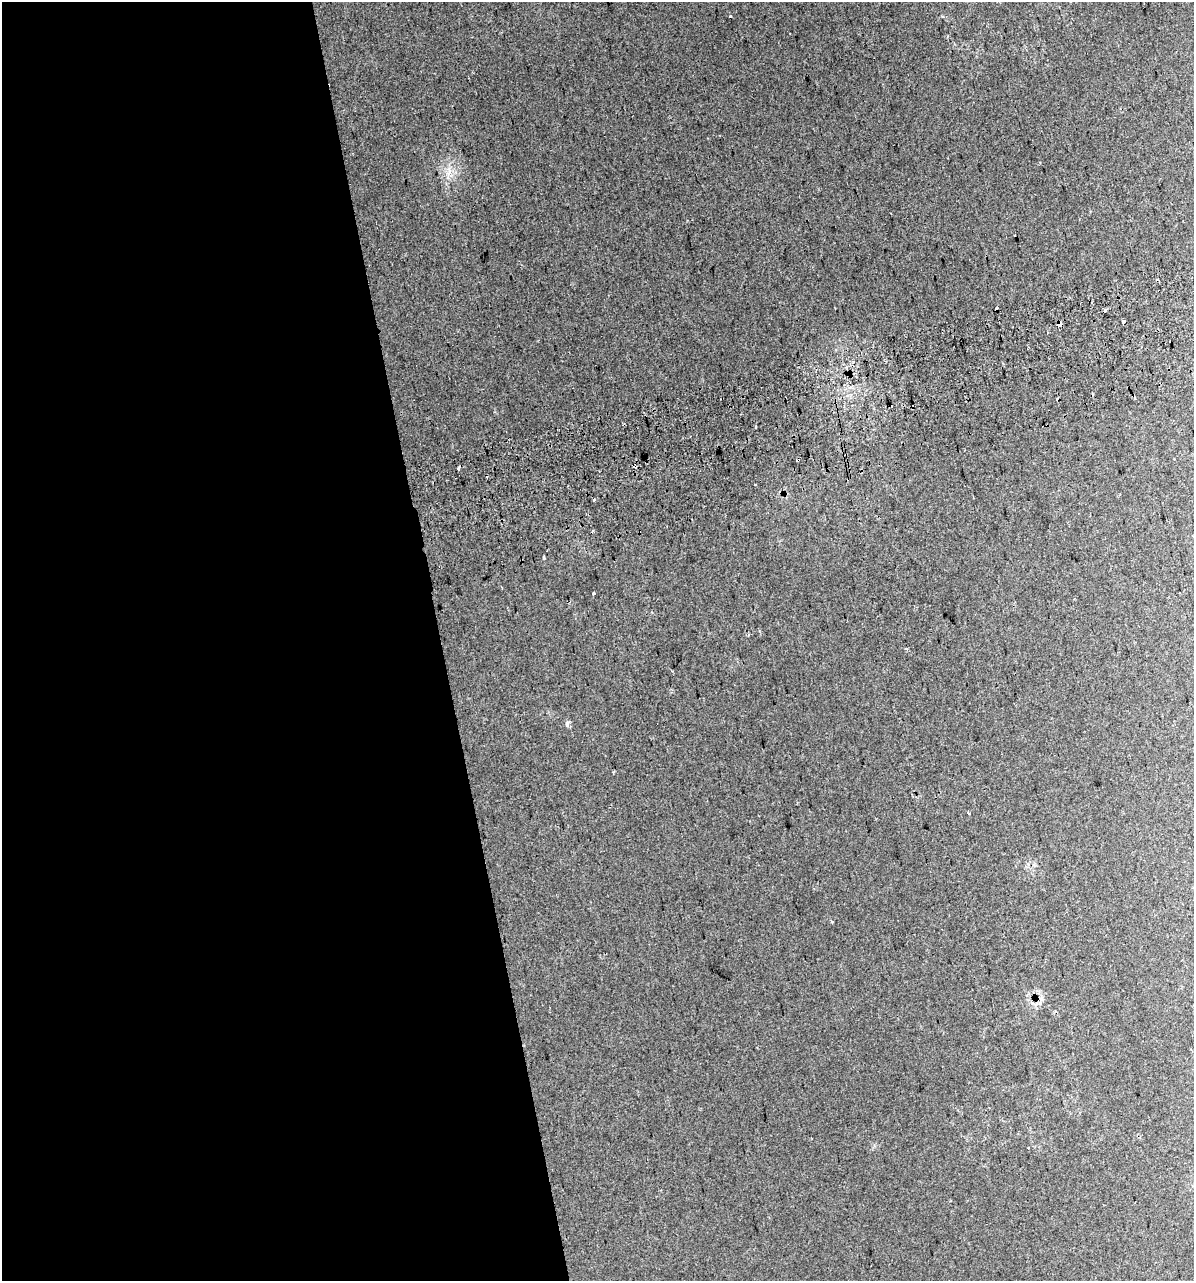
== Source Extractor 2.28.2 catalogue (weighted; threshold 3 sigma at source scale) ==
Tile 9 of 4 x 4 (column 1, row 3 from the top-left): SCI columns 55-1246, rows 1320-2598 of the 4924 x 5196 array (HDU 1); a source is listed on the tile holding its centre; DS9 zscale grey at full resolution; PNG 1196 x 1283 px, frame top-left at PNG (2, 2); no overlay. Shown black and unused: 37% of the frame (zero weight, under 2 of 3 exposures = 2% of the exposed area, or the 3 px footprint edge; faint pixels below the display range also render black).
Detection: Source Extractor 2.28.2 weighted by HDU 2 'WHT'; one run over the whole footprint, this tile lists its part. Background 0.0387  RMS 0.01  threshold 0.0466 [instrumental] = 3 sigma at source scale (4.5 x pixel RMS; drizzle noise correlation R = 1.50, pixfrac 1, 0.0396/0.0396 arcsec/px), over >= 5 px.
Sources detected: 23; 10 cosmic-ray / hot-pixel residue — not listed; the other 13 listed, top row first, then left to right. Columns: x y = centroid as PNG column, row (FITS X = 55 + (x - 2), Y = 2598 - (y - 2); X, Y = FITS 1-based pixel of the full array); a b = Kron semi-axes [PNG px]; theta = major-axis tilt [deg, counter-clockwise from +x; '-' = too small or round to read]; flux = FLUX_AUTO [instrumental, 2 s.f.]
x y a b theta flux
730 17 3 3 - 5.1
449 171 14 4 74 5.8
1124 321 3 3 - 4.3
1059 324 5 4 - 5.2
755 427 3 2 - 1.7
798 460 4 3 - 1.3
635 466 4 3 - 6.5
755 484 3 2 - 1.5
594 500 3 2 - 2.9
544 558 3 3 - 1.3
594 593 3 3 - 4.4
748 634 3 2 - 1.7
567 723 8 5 81 3.1
Overlapping masked pixels (flux is a lower limit): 3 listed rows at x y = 1059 324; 798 460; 635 466